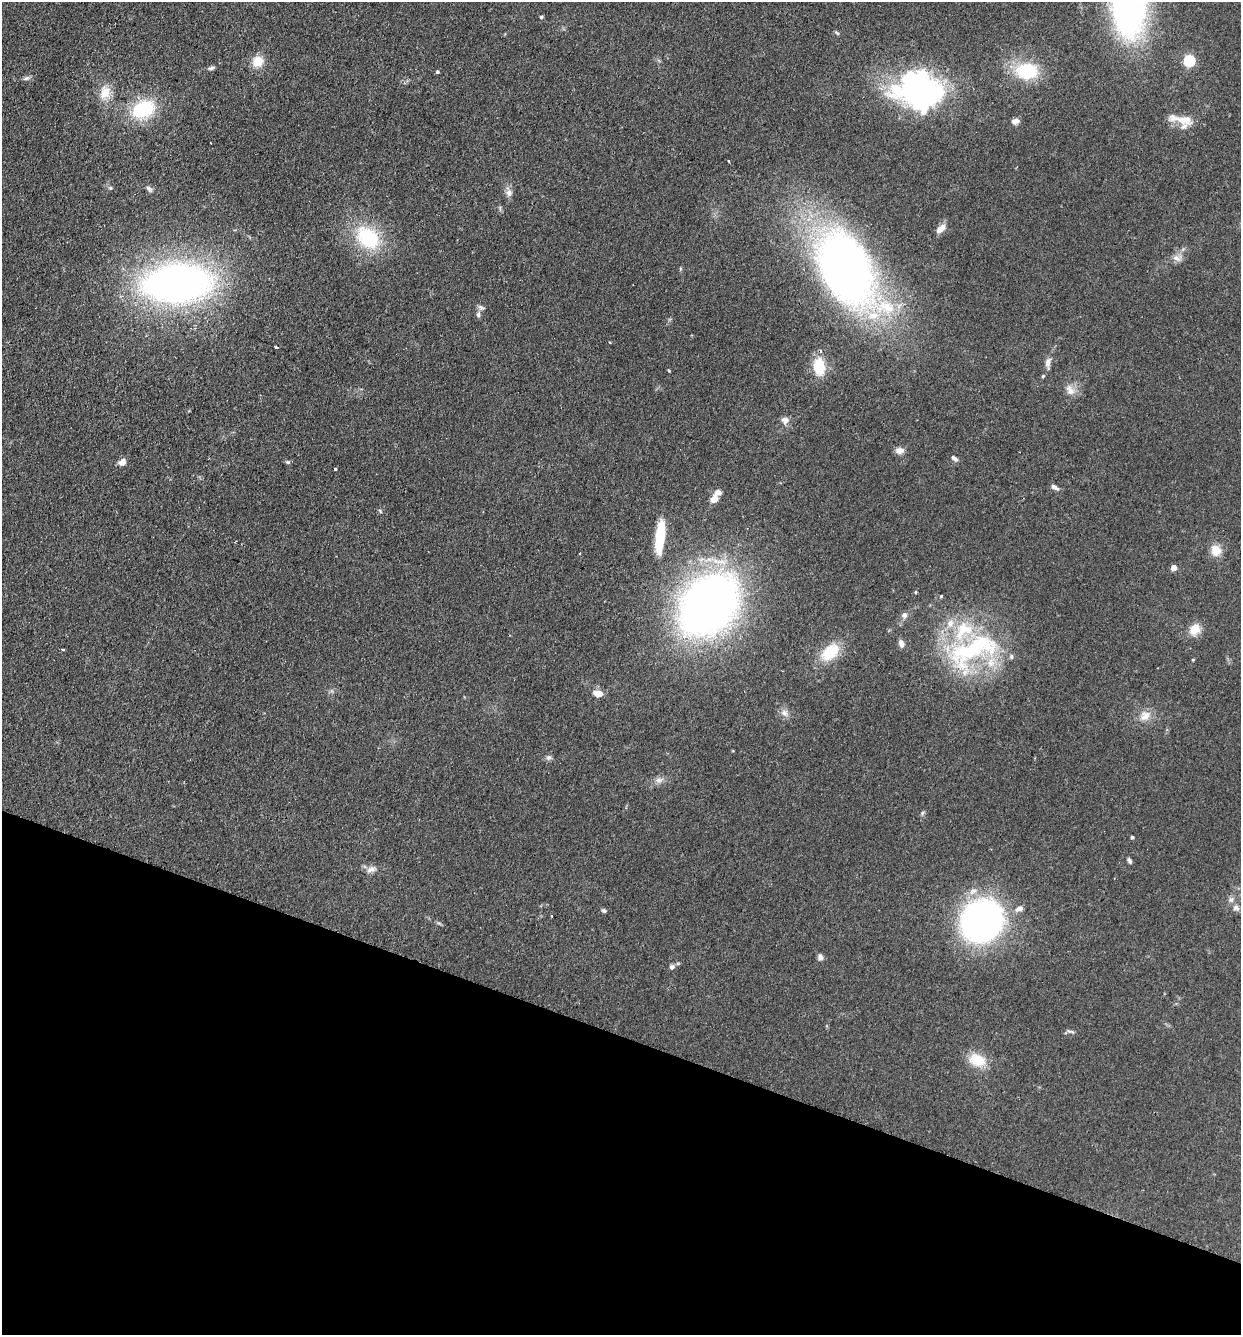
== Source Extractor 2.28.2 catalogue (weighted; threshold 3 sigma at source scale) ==
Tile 15 of 4 x 4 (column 3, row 4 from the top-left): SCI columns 2669-3907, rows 22-1354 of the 5462 x 5375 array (HDU 1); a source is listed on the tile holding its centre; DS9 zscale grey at full resolution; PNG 1243 x 1337 px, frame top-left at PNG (2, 2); no overlay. Shown black and unused: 22% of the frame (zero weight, under 2 of 3 exposures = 3% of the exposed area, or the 3 px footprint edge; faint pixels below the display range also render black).
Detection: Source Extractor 2.28.2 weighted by HDU 2 'WHT'; one run over the whole footprint, this tile lists its part. Background 0.127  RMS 0.008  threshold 0.0359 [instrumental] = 3 sigma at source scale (4.5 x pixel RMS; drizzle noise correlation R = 1.50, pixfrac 1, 0.05/0.05 arcsec/px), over >= 5 px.
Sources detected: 82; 2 cosmic-ray / hot-pixel residue — not listed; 10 inside a brighter listed object's ellipse — not listed separately; the other 70 listed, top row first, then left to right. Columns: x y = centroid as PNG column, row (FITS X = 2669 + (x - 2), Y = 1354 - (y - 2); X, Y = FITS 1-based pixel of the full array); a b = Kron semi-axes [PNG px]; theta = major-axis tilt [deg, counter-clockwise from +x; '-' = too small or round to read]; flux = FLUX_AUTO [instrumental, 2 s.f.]
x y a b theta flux
1129 3 51 25 -90 370
541 17 4 4 - 1.4
1189 60 5 5 - 79
258 61 15 14 - 11
211 68 8 5 22 1.8
1027 71 23 18 2 42
437 72 4 4 - 1.2
27 78 9 5 26 1.9
920 91 52 41 -18 180
105 92 19 14 81 12
143 109 27 18 24 43
1184 120 23 13 -8 12
1015 121 9 7 14 3.6
729 161 2 2 - 0.75
110 188 5 5 - 1.1
149 189 10 5 -40 2.1
509 193 9 8 - 3.6
941 229 12 7 41 5.9
368 237 33 24 -43 51
1177 258 12 7 -33 3.9
846 269 71 45 -66 520
178 283 57 31 3 420
478 314 9 6 -90 2.2
276 347 4 3 - 2
1048 363 15 7 82 4.4
819 366 21 13 -85 21
669 371 4 3 - 0.77
1043 376 6 4 46 0.91
1070 390 15 10 -55 6.6
785 420 10 9 - 4
900 451 10 8 4 4.5
954 458 10 5 -44 2.3
122 462 8 7 - 5.2
288 462 7 5 -19 1.2
335 469 3 3 - 4
1054 487 10 5 -30 2.6
714 499 9 7 34 6.2
660 537 35 9 84 30
1216 550 14 12 -77 10
580 553 3 2 - 0.62
1174 568 4 4 - 9.3
915 592 4 3 - 0.73
941 596 4 4 - 0.69
709 605 44 31 49 650
904 615 7 6 - 3.2
1195 629 12 10 50 12
901 643 9 6 -69 3.6
63 650 3 3 - 1.3
973 650 83 36 28 110
830 652 23 15 43 25
1193 660 5 3 - 0.68
597 693 10 7 -24 7.4
784 713 10 7 -45 3.7
1145 716 17 13 43 8.5
549 758 7 7 - 2.1
659 780 13 7 11 3.9
922 813 6 4 49 1.2
1132 837 4 4 - 1.4
1130 861 8 4 -62 1.7
371 869 13 8 17 4.4
1231 900 7 6 - 2.1
1236 908 9 8 - 3.2
1019 909 12 7 18 3.7
604 911 7 5 -30 1.4
552 916 3 2 - 1.2
982 921 36 32 45 270
820 957 8 6 87 2.9
672 967 6 5 - 2.4
1070 1031 12 4 -13 1.7
977 1060 20 14 -21 18
Overlapping masked pixels (flux is a lower limit): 1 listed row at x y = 920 91
Isophote crosses this tile's border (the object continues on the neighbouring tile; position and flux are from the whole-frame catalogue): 1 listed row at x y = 1129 3